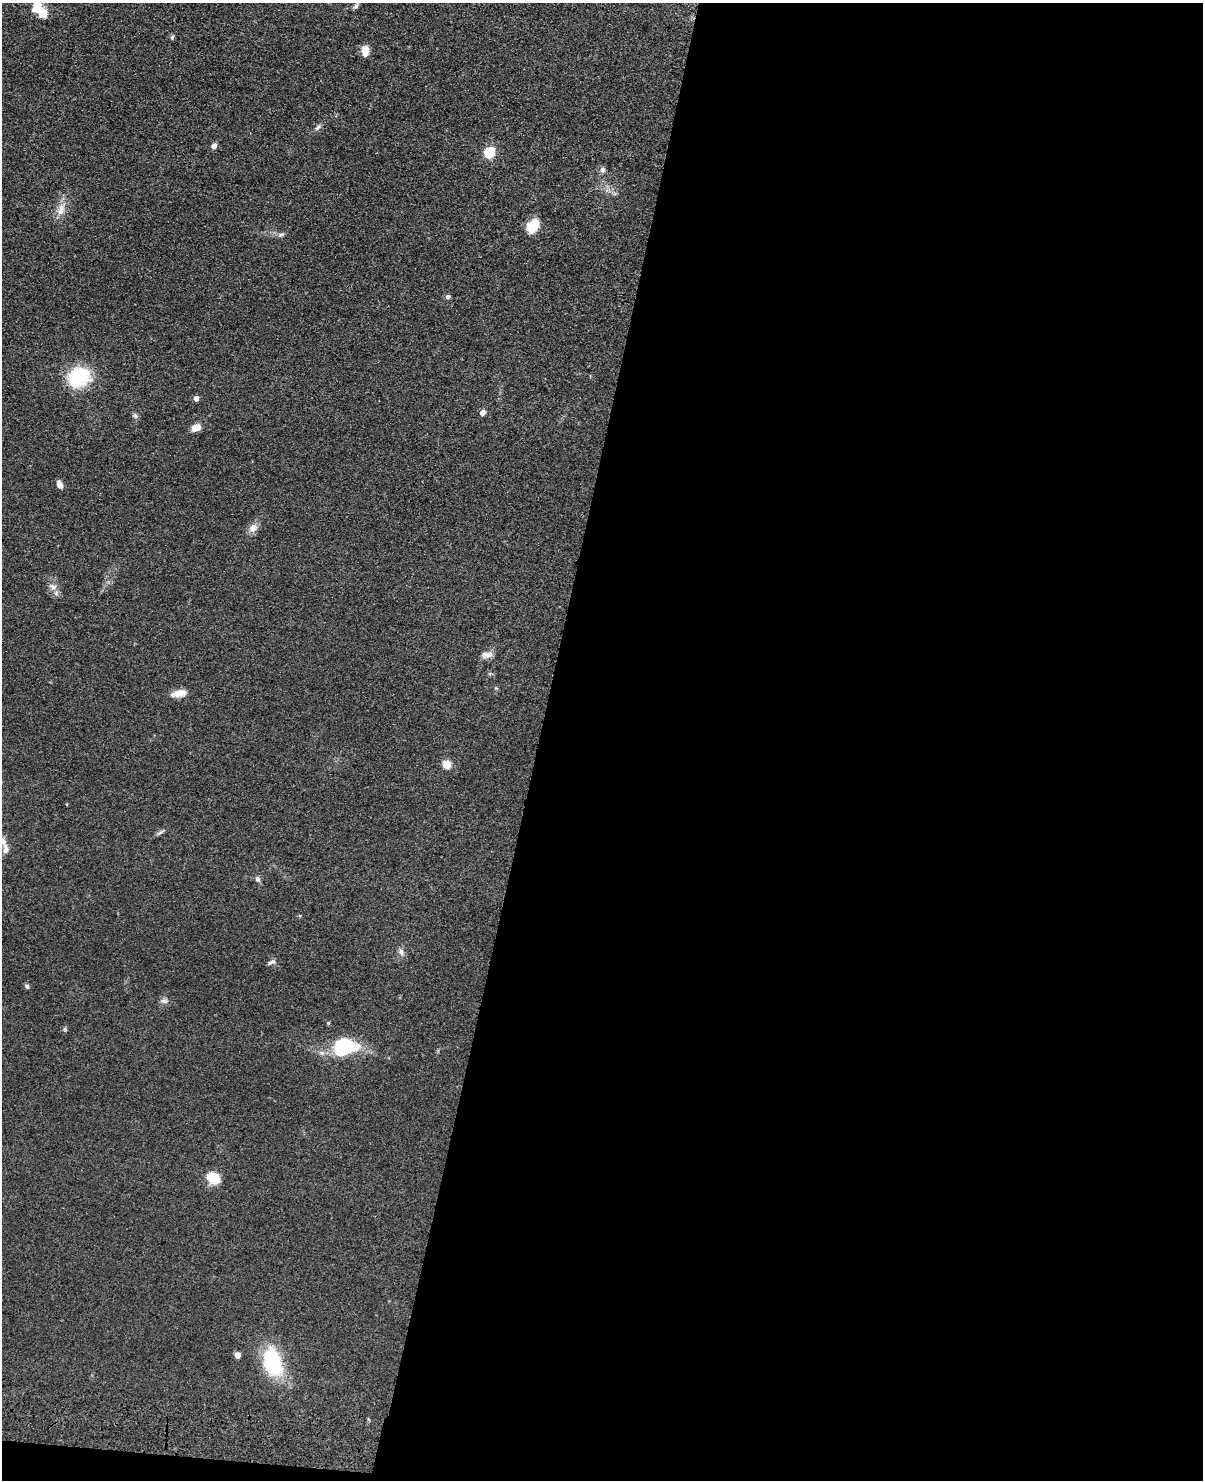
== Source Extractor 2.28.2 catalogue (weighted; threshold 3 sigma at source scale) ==
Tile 12 of 4 x 3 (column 4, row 3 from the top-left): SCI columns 3631-4831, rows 349-1826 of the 4860 x 5015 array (HDU 1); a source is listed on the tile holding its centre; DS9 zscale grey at full resolution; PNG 1205 x 1482 px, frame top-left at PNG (2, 3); no overlay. Shown black and unused: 56% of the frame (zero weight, under 3 of 4 exposures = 6% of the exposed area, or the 3 px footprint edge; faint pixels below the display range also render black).
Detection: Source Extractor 2.28.2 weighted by HDU 2 'WHT'; one run over the whole footprint, this tile lists its part. Background 0.0673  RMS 0.0078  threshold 0.0353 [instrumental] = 3 sigma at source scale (4.5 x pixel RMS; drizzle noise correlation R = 1.50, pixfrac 1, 0.05/0.05 arcsec/px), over >= 5 px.
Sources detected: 37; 1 inside a brighter listed object's ellipse — not listed separately; the other 36 listed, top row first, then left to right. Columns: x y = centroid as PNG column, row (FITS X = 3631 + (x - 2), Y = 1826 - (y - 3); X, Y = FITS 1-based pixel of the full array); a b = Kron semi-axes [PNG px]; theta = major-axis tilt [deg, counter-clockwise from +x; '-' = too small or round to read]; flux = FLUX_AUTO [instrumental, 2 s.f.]
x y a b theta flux
355 6 10 6 45 2.1
40 9 23 13 -52 15
172 37 6 4 73 1.4
365 51 11 7 -89 8
317 128 9 5 45 2.2
214 146 4 4 - 6.8
490 153 5 5 - 63
602 170 8 7 - 2.6
61 210 19 9 70 9
533 226 15 11 61 15
281 235 9 5 30 1.9
448 297 5 4 - 2.8
78 377 21 18 28 55
196 398 4 4 - 5.5
483 413 4 4 - 6.3
135 415 8 5 -63 1.9
196 428 10 7 25 7.6
59 485 9 6 -63 3.5
253 528 12 10 47 5.6
53 587 10 10 - 4.9
489 654 12 9 26 4.8
496 688 5 5 - 0.91
179 693 18 8 11 8.1
447 765 5 5 - 26
160 833 14 4 32 2
3 841 15 9 -67 6.3
258 879 8 6 -65 2.4
401 952 11 7 -73 3.1
271 962 12 4 26 2
27 986 7 5 -46 1.5
164 1001 10 7 -5 2.9
65 1030 6 5 - 1.1
344 1047 22 16 8 57
214 1179 11 9 -40 22
238 1355 5 4 - 8.8
273 1362 33 20 -70 53
Isophote crosses this tile's border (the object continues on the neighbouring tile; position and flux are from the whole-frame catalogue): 2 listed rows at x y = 40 9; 3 841